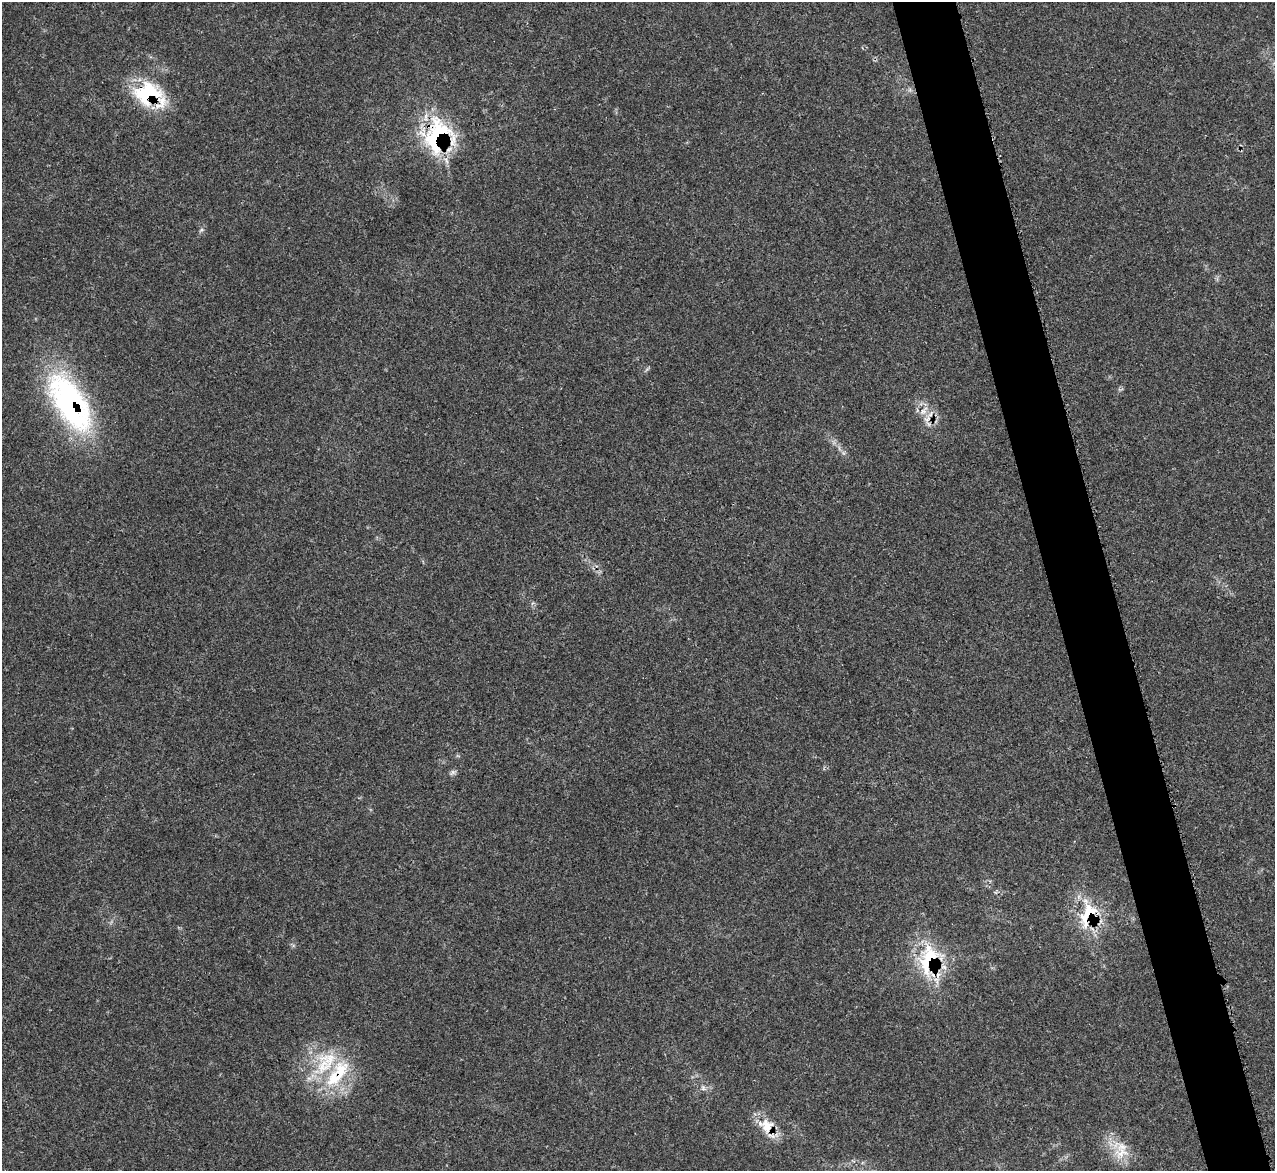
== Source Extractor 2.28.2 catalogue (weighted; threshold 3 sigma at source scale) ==
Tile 6 of 4 x 4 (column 2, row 2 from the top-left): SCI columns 1289-2561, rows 2604-3772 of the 5114 x 5093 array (HDU 1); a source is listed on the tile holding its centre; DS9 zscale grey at full resolution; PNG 1277 x 1173 px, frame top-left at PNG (2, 2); no overlay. Shown black and unused: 5% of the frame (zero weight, under 3 of 5 exposures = <1% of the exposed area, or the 3 px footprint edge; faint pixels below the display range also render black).
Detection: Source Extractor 2.28.2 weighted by HDU 2 'WHT'; one run over the whole footprint, this tile lists its part. Background 0.0168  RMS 0.0029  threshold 0.0128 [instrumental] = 3 sigma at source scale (4.5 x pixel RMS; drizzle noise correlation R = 1.50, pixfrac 1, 0.05/0.05 arcsec/px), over >= 5 px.
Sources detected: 16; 4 inside a brighter listed object's ellipse — not listed separately; the other 12 listed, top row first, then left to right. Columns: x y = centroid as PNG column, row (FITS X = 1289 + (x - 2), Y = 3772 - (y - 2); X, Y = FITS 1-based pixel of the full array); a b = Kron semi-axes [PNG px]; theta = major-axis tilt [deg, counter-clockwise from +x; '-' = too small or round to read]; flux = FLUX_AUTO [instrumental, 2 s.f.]
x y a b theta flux
147 93 39 30 12 20
438 136 42 30 71 31
70 402 75 32 -59 62
924 411 15 8 53 2.3
927 419 9 5 20 1.1
453 772 7 5 -44 0.68
1088 913 33 19 47 12
929 960 46 24 71 21
340 1071 35 23 75 16
703 1088 8 6 -89 0.82
766 1126 24 20 -29 6.9
1122 1147 27 13 -20 6.2
Overlapping masked pixels (flux is a lower limit): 8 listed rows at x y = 147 93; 438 136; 70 402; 927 419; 1088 913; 929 960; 340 1071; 766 1126
Unlisted compact peaks at least as high as the median listed source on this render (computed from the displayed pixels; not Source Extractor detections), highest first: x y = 201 230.